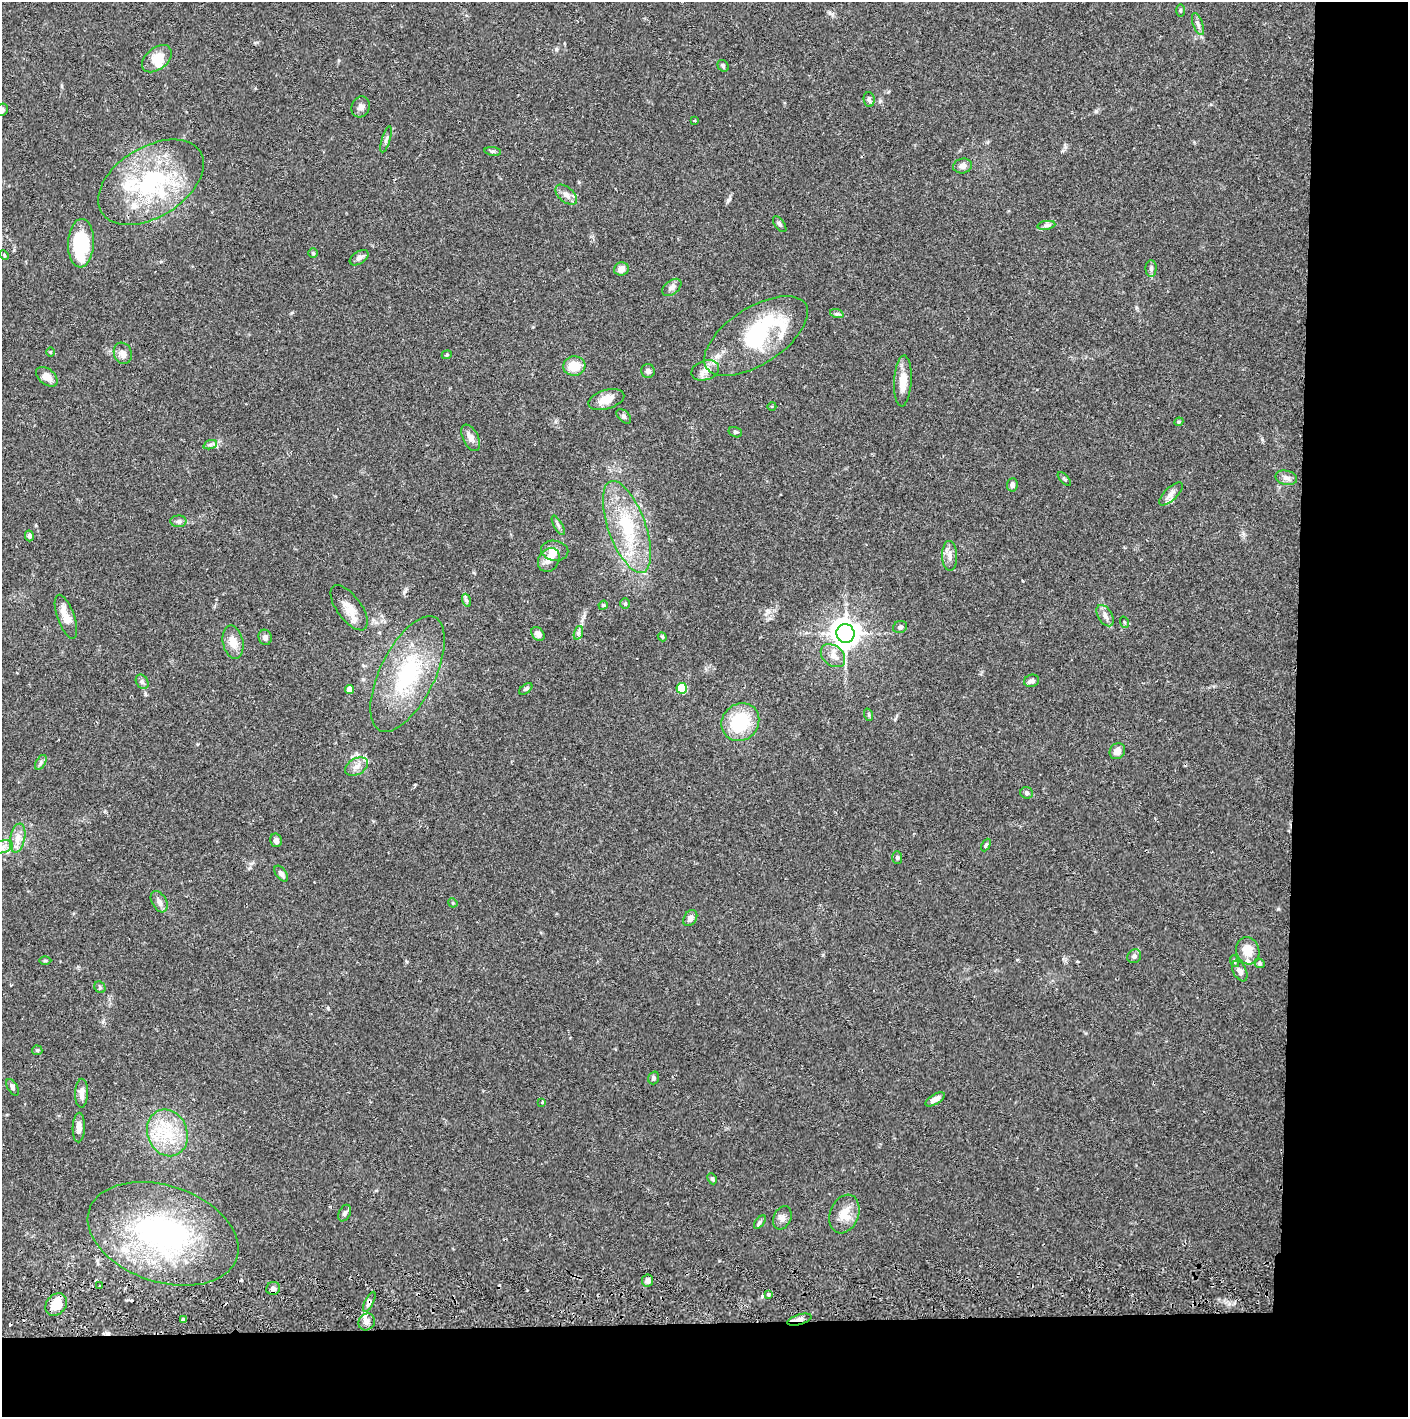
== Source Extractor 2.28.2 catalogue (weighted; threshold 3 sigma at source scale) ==
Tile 9 of 3 x 3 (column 3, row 3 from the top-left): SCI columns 2817-4222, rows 57-1471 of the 4229 x 4358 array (HDU 1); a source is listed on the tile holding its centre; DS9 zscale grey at full resolution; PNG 1410 x 1419 px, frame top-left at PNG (2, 2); each listed source drawn as its Kron ellipse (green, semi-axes under 4 px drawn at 4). Shown black and unused: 14% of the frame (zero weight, under 2 of 3 exposures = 3% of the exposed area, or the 3 px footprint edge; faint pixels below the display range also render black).
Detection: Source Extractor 2.28.2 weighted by HDU 2 'WHT'; one run over the whole footprint, this tile lists its part. Background 0.0682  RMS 0.0048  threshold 0.0218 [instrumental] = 3 sigma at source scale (4.5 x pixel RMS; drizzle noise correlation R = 1.50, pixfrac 1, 0.05/0.05 arcsec/px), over >= 5 px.
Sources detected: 131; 3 inside a brighter object's white glare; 5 cosmic-ray / hot-pixel residue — neither listed nor drawn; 7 inside a brighter listed object's ellipse — not listed separately; the other 116 listed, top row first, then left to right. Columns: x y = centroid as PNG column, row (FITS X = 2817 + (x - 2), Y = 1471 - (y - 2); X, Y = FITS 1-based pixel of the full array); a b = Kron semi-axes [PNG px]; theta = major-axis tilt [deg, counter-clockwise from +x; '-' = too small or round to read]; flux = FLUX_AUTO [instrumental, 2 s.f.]
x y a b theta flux
1180 10 6 3 90 0.61
1198 24 11 5 -69 1.6
157 59 17 11 39 8.5
723 66 6 5 - 0.77
869 99 7 5 -86 1.2
361 107 11 9 64 2.1
2 110 6 5 - 1.1
694 121 3 2 - 0.44
386 139 13 4 73 1.3
493 151 8 4 -8 0.85
962 166 9 7 13 2.5
151 182 58 35 32 59
566 195 13 7 -41 2.7
780 224 9 4 -53 1.1
1046 225 9 4 8 1.3
81 243 24 13 87 31
313 253 4 4 - 0.62
4 255 5 3 - 0.51
359 258 10 6 32 2
1151 268 8 5 89 1.2
621 269 7 6 - 3.3
672 287 11 7 37 1.9
837 314 7 4 -18 0.88
756 336 59 28 33 56
50 352 5 3 - 0.39
123 353 11 9 -69 2.9
447 355 5 4 - 0.54
574 366 11 9 7 8.5
705 370 14 9 18 4.1
648 371 7 7 - 1.5
47 377 12 7 -40 4.5
903 381 25 8 87 7.5
606 400 18 9 17 6.4
772 406 4 3 - 0.48
624 416 9 5 -45 1.1
1179 422 4 4 - 0.58
735 432 7 5 -16 0.87
471 438 14 7 -63 3.3
210 445 7 4 19 1
1286 478 11 7 -13 2.2
1064 479 8 3 -46 0.67
1012 485 6 5 - 1.7
1171 494 15 6 44 2.6
178 521 8 6 1 1.2
558 525 11 3 -61 1.1
627 527 48 18 -70 31
29 536 5 4 - 1.2
555 551 14 10 -9 4.7
950 556 15 7 -88 3.2
549 560 12 10 55 4
466 600 7 4 -71 0.9
625 604 5 4 - 0.59
603 605 5 4 - 0.57
349 608 26 12 -54 6.8
1105 616 12 7 -58 2.4
66 617 23 8 -70 7.3
1124 622 6 3 -71 0.57
900 627 7 6 - 1.2
578 633 7 4 71 1.1
845 633 9 9 - 490
538 634 7 5 -47 2.2
265 637 8 6 -73 1.8
662 637 4 4 - 0.59
233 642 17 10 -78 5.9
833 656 14 10 -40 4
407 674 63 27 64 44
1031 681 7 6 - 1.4
142 682 8 5 -58 1.3
682 688 5 5 - 23
526 689 7 4 36 0.87
350 690 4 4 - 5.6
869 715 6 4 -72 0.65
740 722 20 18 46 24
1117 751 8 7 - 3.2
41 762 8 4 60 1.1
357 766 12 8 29 3.3
1027 793 6 5 - 0.96
18 838 14 7 79 3.8
276 840 7 5 -77 2.2
986 845 7 3 64 0.78
2 847 11 6 13 2.3
897 857 6 5 - 0.81
281 874 9 5 -53 1.6
159 902 11 7 -61 2.4
453 903 5 4 - 0.43
690 918 8 6 58 2.6
1248 951 14 11 -74 7.8
1134 956 7 6 - 1.7
45 961 6 4 0 0.61
1234 961 6 3 -72 0.57
1260 963 5 5 - 0.77
1240 971 11 6 -62 2.1
100 987 6 5 - 0.73
37 1050 5 4 - 0.63
654 1078 6 5 - 0.96
12 1087 9 5 -59 1.1
82 1093 14 6 88 3
935 1099 11 5 31 2.4
542 1102 4 3 - 0.45
79 1128 15 6 88 3.5
167 1133 24 20 -68 19
712 1179 6 4 -65 0.74
345 1213 9 6 63 1.4
844 1214 20 14 69 7.7
782 1218 12 8 64 2.3
760 1222 8 4 53 0.88
163 1234 78 48 -18 120
648 1281 6 5 - 1.8
100 1286 3 3 - 0.92
273 1288 7 6 - 1.4
768 1294 4 3 - 2
369 1302 11 3 64 1.3
56 1304 12 9 50 8.5
183 1320 4 4 - 4.1
799 1320 12 5 17 2.3
367 1322 9 7 54 2.3
Overlapping masked pixels (flux is a lower limit): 4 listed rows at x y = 163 1234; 369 1302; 183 1320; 799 1320
Isophote crosses this tile's border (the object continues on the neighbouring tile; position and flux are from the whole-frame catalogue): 2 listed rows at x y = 2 110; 2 847
Unlisted compact peaks at least as high as the median listed source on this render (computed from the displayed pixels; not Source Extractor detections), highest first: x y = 1096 111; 328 1008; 728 200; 830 13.